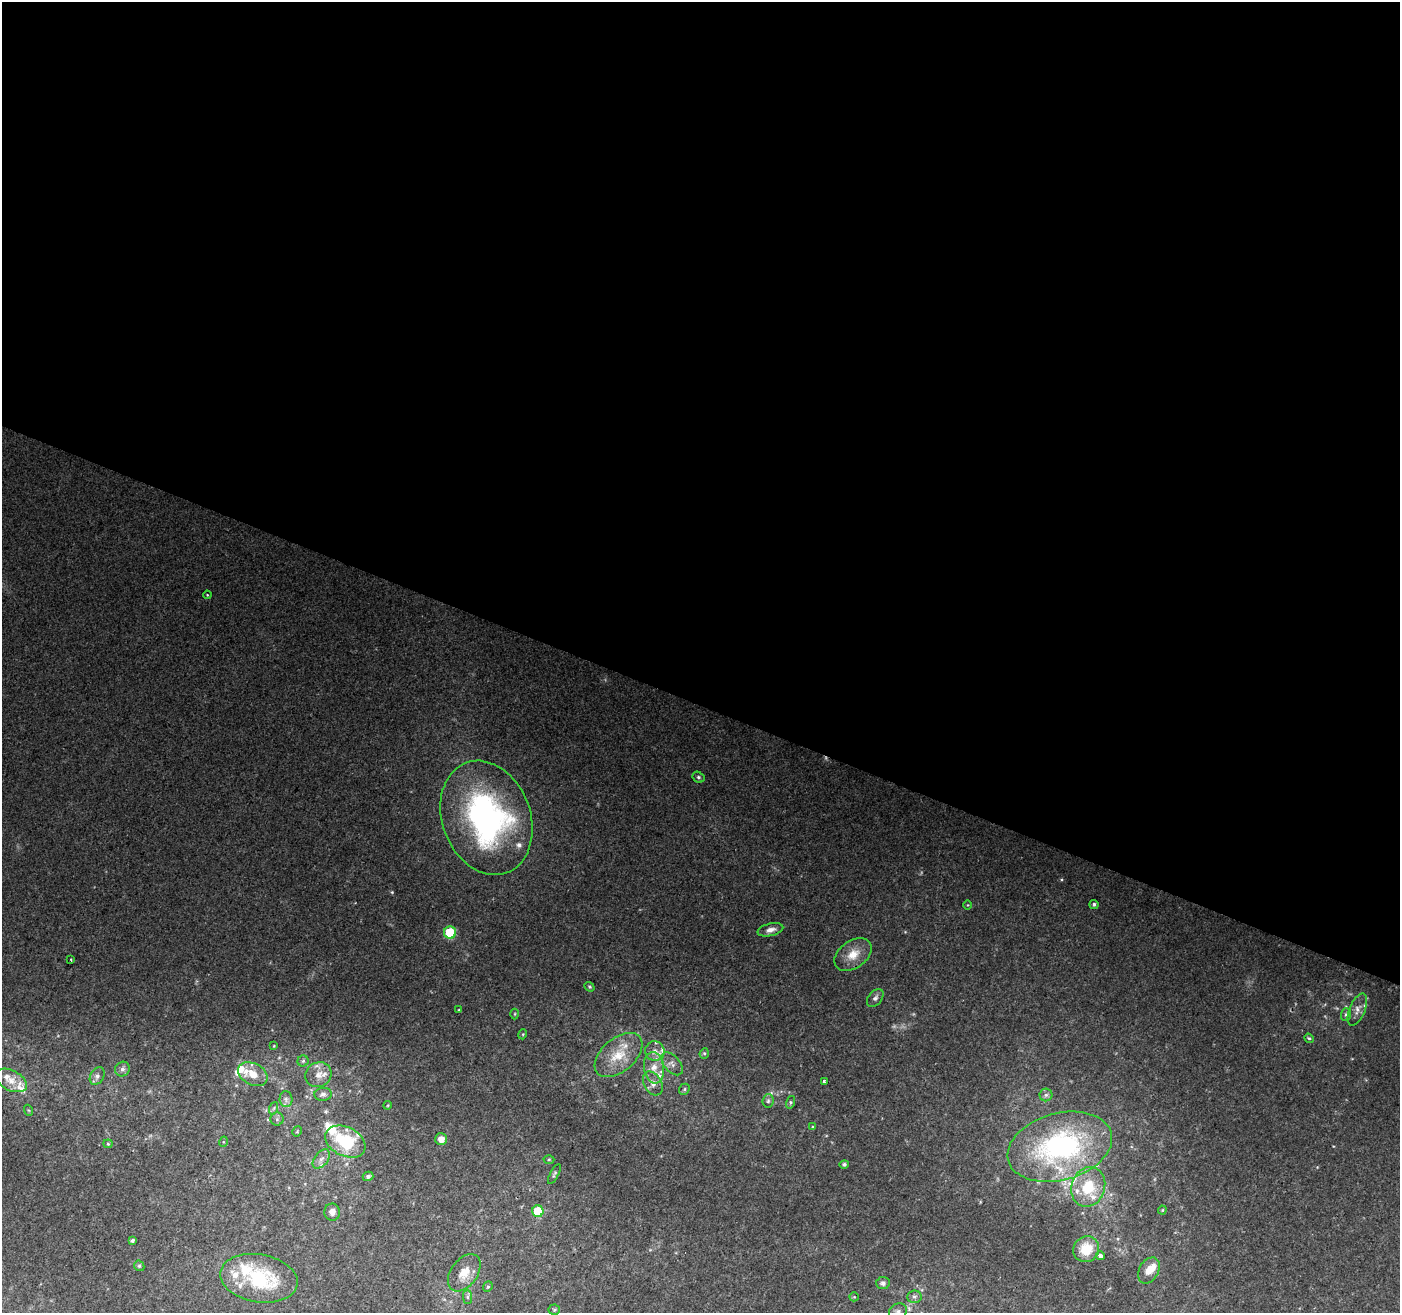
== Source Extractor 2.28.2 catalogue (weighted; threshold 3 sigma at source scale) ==
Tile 3 of 4 x 4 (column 3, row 1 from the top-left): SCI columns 2803-4200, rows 4207-5517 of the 5598 x 5724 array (HDU 1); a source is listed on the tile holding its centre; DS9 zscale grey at full resolution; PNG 1402 x 1315 px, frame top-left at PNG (2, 2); each listed source drawn as its Kron ellipse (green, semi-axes under 4 px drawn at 4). Shown black and unused: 54% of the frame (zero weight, under 2 of 3 exposures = <1% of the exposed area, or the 3 px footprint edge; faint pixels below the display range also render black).
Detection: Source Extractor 2.28.2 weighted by HDU 2 'WHT'; one run over the whole footprint, this tile lists its part. Background 0.0236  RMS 0.0039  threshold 0.0176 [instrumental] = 3 sigma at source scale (4.5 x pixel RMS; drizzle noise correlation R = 1.50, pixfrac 1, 0.0396/0.0396 arcsec/px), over >= 5 px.
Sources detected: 96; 2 too faint to see at this stretch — neither listed nor drawn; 23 inside a brighter listed object's ellipse — not listed separately; the other 71 listed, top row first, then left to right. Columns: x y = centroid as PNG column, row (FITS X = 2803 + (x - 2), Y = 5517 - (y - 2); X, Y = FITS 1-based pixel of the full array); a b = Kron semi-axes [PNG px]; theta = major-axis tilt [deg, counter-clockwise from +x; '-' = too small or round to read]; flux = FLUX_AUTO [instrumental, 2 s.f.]
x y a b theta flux
207 595 4 3 - 0.32
698 777 6 5 - 0.77
486 818 59 44 -70 110
1094 904 4 4 - 0.9
968 905 5 3 - 0.31
770 930 13 6 13 2.3
450 933 6 6 - 20
853 955 21 13 36 6.7
71 960 3 2 - 0.45
590 987 5 4 - 0.52
875 998 10 6 51 1.4
1357 1009 17 7 68 2.7
459 1010 4 3 - 0.36
515 1014 5 3 - 0.39
1346 1014 6 5 - 0.72
523 1034 5 3 - 0.34
1309 1038 5 4 - 0.6
274 1046 4 3 - 0.27
655 1051 10 9 - 2.7
704 1053 5 4 - 0.58
618 1055 28 16 41 11
303 1061 5 5 - 0.75
672 1064 14 7 -49 2.2
654 1068 16 10 -83 5.1
122 1069 8 7 - 1.4
253 1074 16 10 -26 6.2
318 1075 13 12 - 3.5
97 1076 9 6 61 1.6
11 1080 17 10 -27 4.9
824 1082 3 3 - 2.7
653 1083 13 8 -60 3.1
684 1089 6 5 - 0.64
323 1094 8 6 5 1.7
1046 1095 6 6 - 1.1
286 1099 8 6 -88 1.3
768 1101 7 5 85 0.84
791 1102 6 4 75 0.64
388 1105 4 3 - 0.34
274 1108 6 4 71 0.63
28 1110 6 3 -70 0.42
277 1119 6 6 - 0.97
813 1127 4 4 - 0.49
297 1131 5 4 - 0.45
441 1139 6 6 - 3
223 1142 5 3 - 0.44
345 1142 21 14 -26 22
108 1144 4 4 - 0.44
1060 1147 53 33 15 76
321 1159 11 6 51 2
549 1159 5 3 - 0.43
844 1164 5 4 - 0.91
554 1174 11 4 63 0.77
368 1176 5 4 - 1.1
1088 1187 20 16 71 14
1162 1210 4 4 - 0.39
538 1211 6 5 - 14
332 1212 8 8 - 2.1
132 1240 4 3 - 0.86
1086 1249 13 12 - 10
1100 1256 4 3 - 5
139 1266 5 5 - 0.59
1149 1270 14 9 61 4.3
464 1273 21 13 54 6.7
259 1278 39 24 -9 35
883 1283 6 6 - 1.3
488 1287 5 4 - 0.57
467 1297 7 4 -90 0.78
854 1297 5 4 - 0.49
914 1297 7 6 - 0.99
554 1310 5 5 - 0.61
898 1312 9 8 - 1.5
Isophote crosses this tile's border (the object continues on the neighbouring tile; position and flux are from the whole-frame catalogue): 1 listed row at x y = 898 1312
Unlisted compact peaks at least as high as the median listed source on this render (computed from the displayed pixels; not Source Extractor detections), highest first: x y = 1061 880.